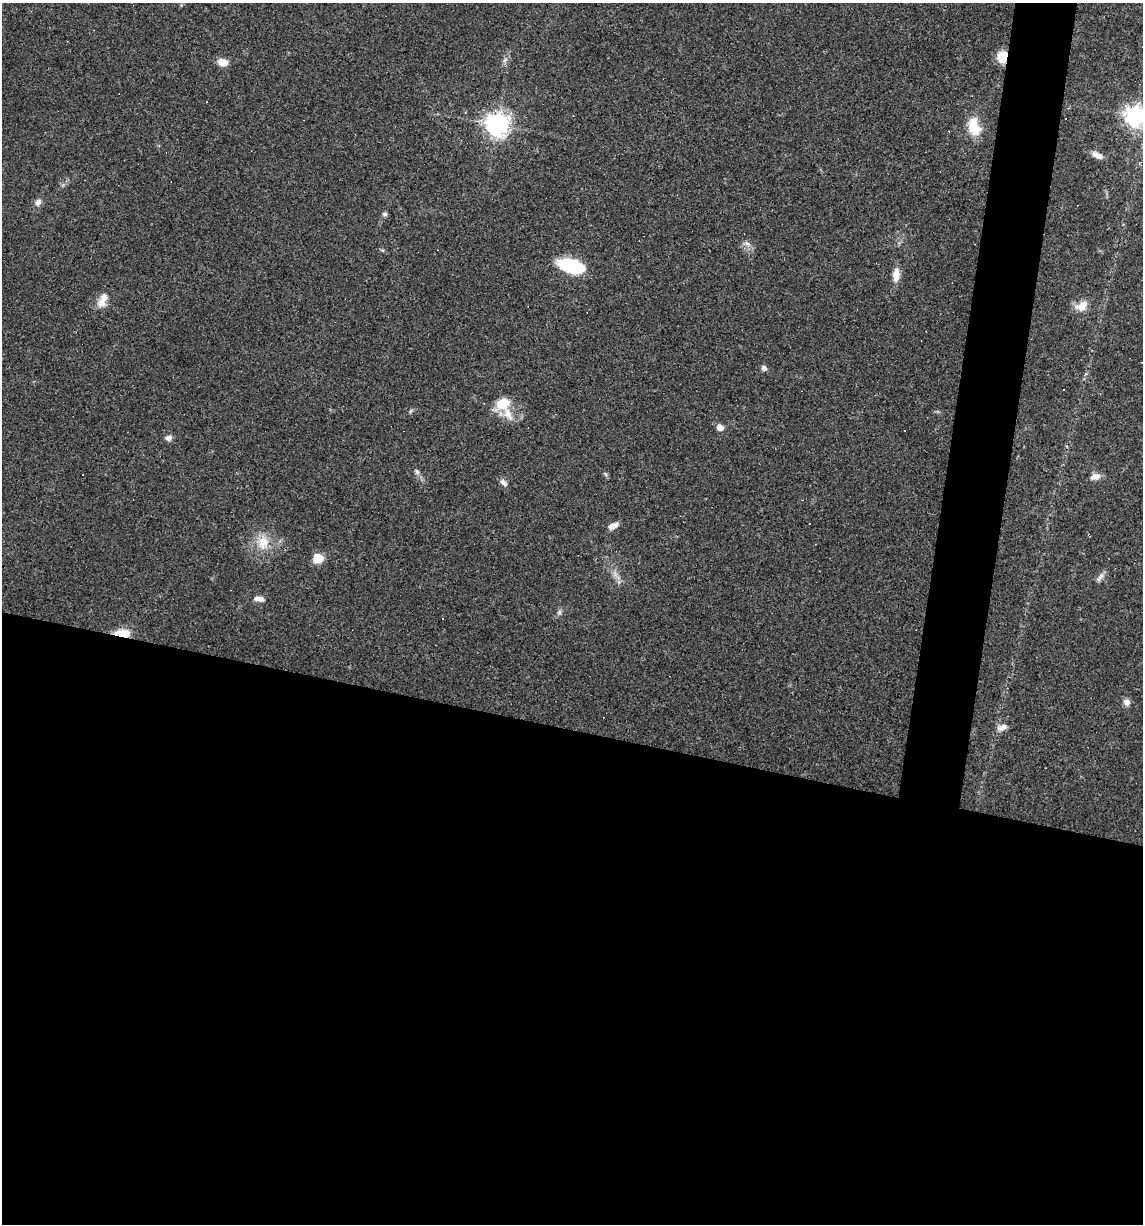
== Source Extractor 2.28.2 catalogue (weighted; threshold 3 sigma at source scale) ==
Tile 14 of 4 x 4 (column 2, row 4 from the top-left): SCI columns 1254-2394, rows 1-1222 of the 4907 x 4887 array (HDU 1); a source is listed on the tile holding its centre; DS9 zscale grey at full resolution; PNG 1145 x 1226 px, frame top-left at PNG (2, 3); no overlay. Shown black and unused: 44% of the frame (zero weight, under 3 of 4 exposures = <1% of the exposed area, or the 3 px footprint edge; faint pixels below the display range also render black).
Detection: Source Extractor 2.28.2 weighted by HDU 2 'WHT'; one run over the whole footprint, this tile lists its part. Background 0.0582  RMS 0.0049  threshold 0.022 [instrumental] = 3 sigma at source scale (4.5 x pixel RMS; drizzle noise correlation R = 1.50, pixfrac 1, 0.05/0.05 arcsec/px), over >= 5 px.
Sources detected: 45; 10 cosmic-ray / hot-pixel residue — not listed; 1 inside a brighter listed object's ellipse — not listed separately; the other 34 listed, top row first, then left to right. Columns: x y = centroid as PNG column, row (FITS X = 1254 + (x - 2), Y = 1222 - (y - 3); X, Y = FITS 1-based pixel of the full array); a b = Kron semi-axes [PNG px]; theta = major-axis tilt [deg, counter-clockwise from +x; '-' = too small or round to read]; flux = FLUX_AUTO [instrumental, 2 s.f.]
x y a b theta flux
1003 57 10 8 76 10
223 62 9 7 -11 6.2
206 102 2 2 - 0.38
1135 116 8 7 - 290
497 124 8 8 - 390
974 127 22 13 -75 11
1097 155 15 7 -25 3.5
38 202 9 7 62 2.1
385 214 6 5 - 1
747 243 10 5 -19 1.5
975 244 2 2 - 0.27
571 266 26 13 -18 29
896 275 18 8 85 4.7
102 300 20 10 67 5.1
1082 306 16 11 38 5.4
764 368 7 6 - 1.6
1064 390 3 2 - 0.51
503 403 16 13 16 9.9
720 427 5 5 - 5.6
168 438 8 6 24 1.9
417 472 8 5 -73 1.2
605 474 6 4 -87 0.71
1095 477 12 8 13 3.1
503 483 12 6 -47 1.8
613 526 11 6 25 3.2
263 543 20 15 -84 9.1
318 558 10 8 11 7.5
1100 578 15 5 52 2
259 599 14 6 -7 2.7
559 612 7 4 -90 0.97
442 618 3 3 - 0.85
122 633 18 8 -3 9.4
1127 702 8 8 - 2.3
1002 727 11 7 22 3.1
Overlapping masked pixels (flux is a lower limit): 2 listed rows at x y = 1003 57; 122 633
Isophote crosses this tile's border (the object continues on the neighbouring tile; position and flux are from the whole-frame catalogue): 1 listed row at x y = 1135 116